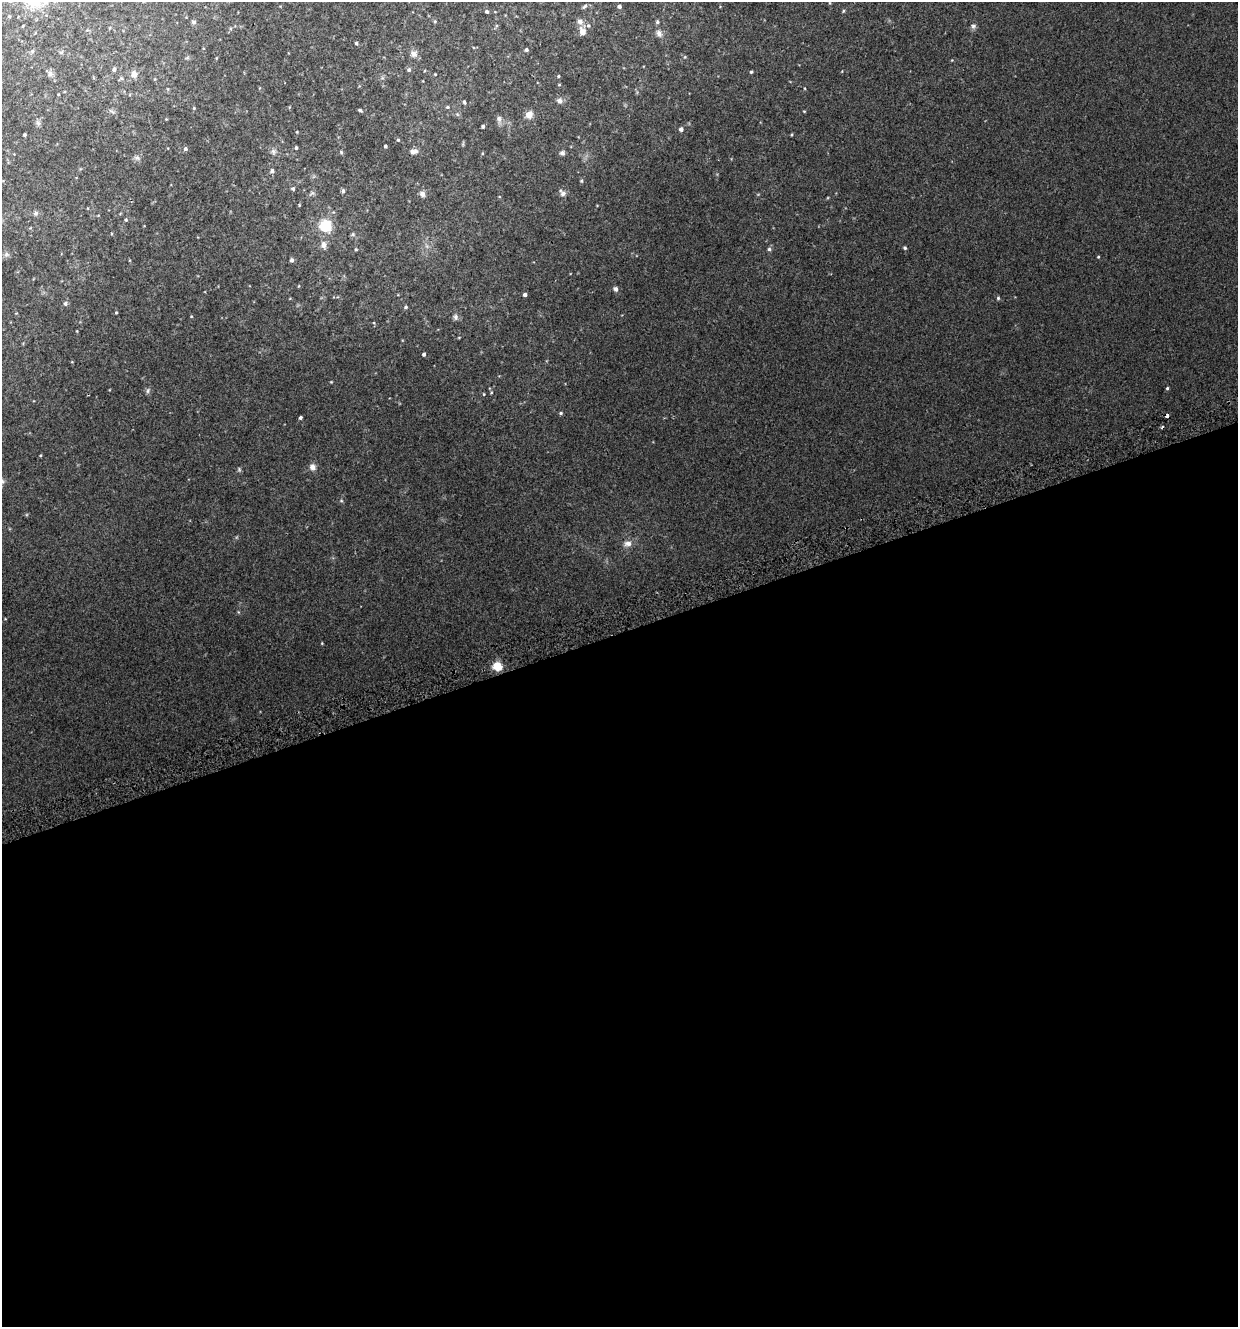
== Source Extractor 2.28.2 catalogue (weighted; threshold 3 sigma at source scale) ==
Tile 15 of 4 x 4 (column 3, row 4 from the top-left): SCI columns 2573-3808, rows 47-1371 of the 5195 x 5393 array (HDU 1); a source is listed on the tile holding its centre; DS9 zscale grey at full resolution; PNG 1240 x 1329 px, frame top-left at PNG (2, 2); no overlay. Shown black and unused: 52% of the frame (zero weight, under 2 of 3 exposures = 3% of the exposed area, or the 3 px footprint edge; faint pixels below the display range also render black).
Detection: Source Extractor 2.28.2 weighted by HDU 2 'WHT'; one run over the whole footprint, this tile lists its part. Background 0.0199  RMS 0.008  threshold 0.036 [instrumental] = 3 sigma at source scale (4.5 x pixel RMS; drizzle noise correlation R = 1.50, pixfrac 1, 0.0396/0.0396 arcsec/px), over >= 5 px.
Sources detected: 88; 1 cosmic-ray / hot-pixel residue — not listed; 1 inside a brighter listed object's ellipse — not listed separately; the other 86 listed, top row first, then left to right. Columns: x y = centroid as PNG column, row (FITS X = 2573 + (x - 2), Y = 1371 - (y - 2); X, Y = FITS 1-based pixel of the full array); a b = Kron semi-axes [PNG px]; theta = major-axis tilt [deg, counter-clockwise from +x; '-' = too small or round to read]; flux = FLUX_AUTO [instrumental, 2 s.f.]
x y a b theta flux
830 3 4 2 - 0.49
584 6 8 4 42 1.3
619 6 4 4 - 2.1
487 11 4 4 - 1.4
843 11 4 4 - 0.76
435 21 4 3 - 0.65
580 21 9 7 -24 3.2
194 22 5 5 - 1.5
657 22 5 4 - 1.3
973 26 7 7 - 1.9
582 31 10 8 -69 5.1
659 33 11 7 -65 3
356 43 5 4 - 1.1
526 50 4 4 - 1.5
32 51 6 4 -46 0.94
414 54 10 9 - 3.5
685 57 5 4 - 0.79
114 69 5 4 - 2
409 70 5 5 - 1.5
751 72 3 3 - 0.88
50 74 8 6 88 2.2
134 74 9 7 -81 4
435 74 3 3 - 0.47
558 76 4 4 - 0.72
559 85 4 3 - 0.61
559 101 7 7 - 2.7
464 102 6 4 -73 0.96
447 107 5 4 - 1
194 108 4 4 - 0.7
360 110 4 3 - 1.2
112 111 11 2 -35 0.97
804 111 4 2 - 0.52
529 115 10 9 - 4.3
499 119 9 7 -74 2.6
38 123 7 6 - 1.7
483 126 3 3 - 1.4
681 129 4 4 - 2.4
297 132 4 3 - 0.57
24 135 3 3 - 0.92
791 135 4 3 - 0.63
398 140 5 4 - 0.95
385 146 3 3 - 1.1
296 147 4 3 - 1.1
185 149 5 5 - 1.5
273 151 8 6 -88 2
416 151 8 6 -78 2.1
341 152 5 5 - 0.99
562 153 6 5 - 1.8
137 158 8 6 -87 2.1
272 171 5 5 - 1.8
581 181 5 4 - 0.82
293 189 5 5 - 1.3
343 191 6 4 -89 1.6
562 193 11 7 -50 2.5
422 194 8 6 -45 2.6
35 213 7 5 21 1.5
126 220 5 5 - 0.93
325 225 16 15 - 17
324 245 10 7 -79 3.5
905 248 5 4 - 1.1
356 249 4 4 - 0.7
769 249 5 5 - 1.4
6 254 7 6 - 1.8
1098 257 3 3 - 0.64
292 260 5 4 - 1.7
298 286 4 3 - 0.53
615 289 7 5 -47 1.9
525 295 4 3 - 2
998 298 4 4 - 1
65 304 5 5 - 1.7
405 307 5 5 - 1.2
116 312 4 3 - 0.65
455 317 8 7 - 2.1
459 338 4 3 - 0.53
424 354 3 3 - 1.5
1167 388 4 3 - 0.87
148 390 8 4 64 1.4
484 394 4 3 - 0.55
561 413 5 4 - 1.1
1167 416 4 3 - 3
300 417 4 3 - 1.5
312 467 9 8 - 3.3
239 469 6 5 - 1.1
341 501 5 3 - 0.8
628 544 12 8 3 4.2
497 666 8 8 - 12
Overlapping masked pixels (flux is a lower limit): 1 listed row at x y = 1167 416